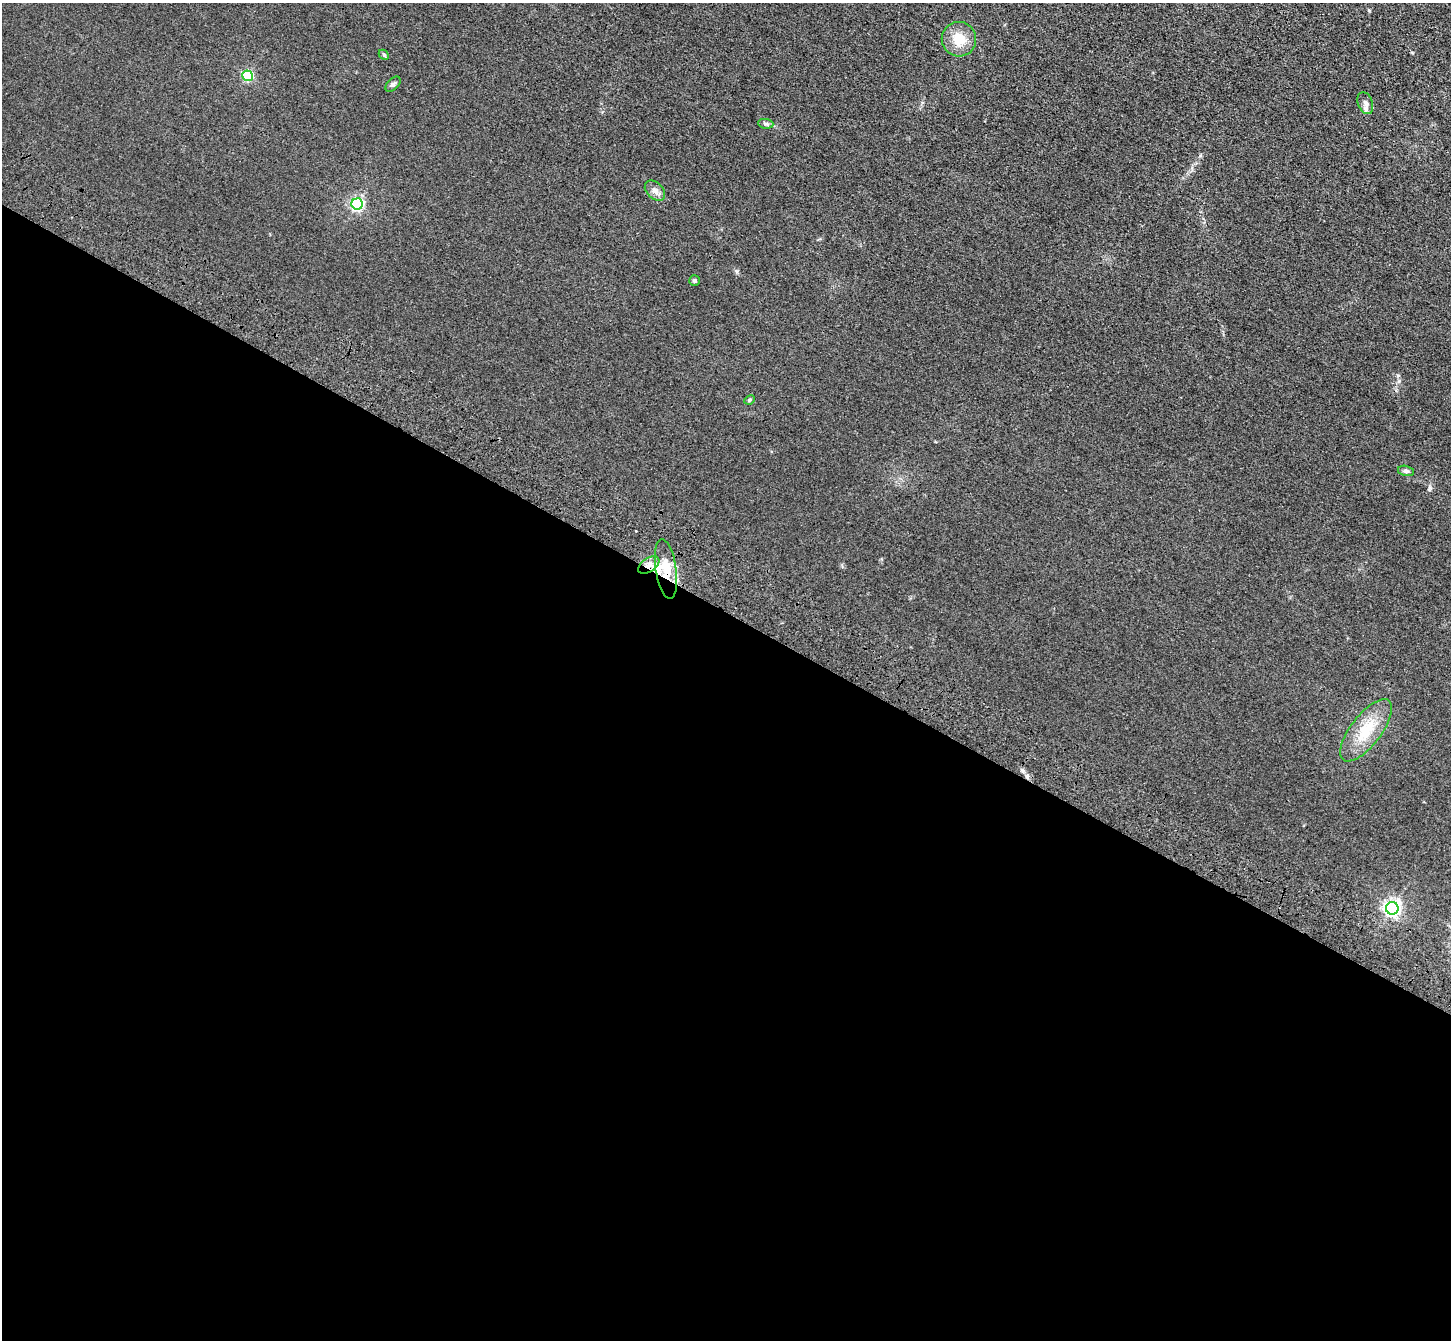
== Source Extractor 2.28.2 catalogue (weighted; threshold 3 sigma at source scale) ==
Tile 14 of 4 x 4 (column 2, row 4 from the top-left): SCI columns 1523-2971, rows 393-1730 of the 5943 x 6001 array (HDU 1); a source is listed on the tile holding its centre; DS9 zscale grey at full resolution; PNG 1453 x 1342 px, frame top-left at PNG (2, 3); each listed source drawn as its Kron ellipse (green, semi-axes under 4 px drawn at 4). Shown black and unused: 55% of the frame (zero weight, under 3 of 4 exposures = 6% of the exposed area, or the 3 px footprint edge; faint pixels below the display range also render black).
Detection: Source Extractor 2.28.2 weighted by HDU 2 'WHT'; one run over the whole footprint, this tile lists its part. Background 0.0196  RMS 0.0052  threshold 0.0234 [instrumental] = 3 sigma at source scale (4.5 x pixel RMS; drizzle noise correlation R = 1.50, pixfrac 1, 0.05/0.05 arcsec/px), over >= 5 px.
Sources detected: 17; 1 cosmic-ray / hot-pixel residue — neither listed nor drawn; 1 inside a brighter listed object's ellipse — not listed separately; the other 15 listed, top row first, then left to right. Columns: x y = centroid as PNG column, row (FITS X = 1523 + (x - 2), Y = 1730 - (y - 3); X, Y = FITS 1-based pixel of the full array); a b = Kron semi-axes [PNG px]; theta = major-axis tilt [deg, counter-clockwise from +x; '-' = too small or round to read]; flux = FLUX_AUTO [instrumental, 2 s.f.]
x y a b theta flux
959 39 17 17 - 9.6
384 55 6 4 -46 0.67
248 76 5 5 - 51
393 84 9 5 46 1.2
1365 103 11 7 -69 2.3
766 124 8 5 -6 1.1
655 191 12 8 -44 2.6
357 204 6 5 - 89
694 281 5 5 - 0.82
750 400 5 4 - 0.73
1406 471 8 5 -15 1.2
649 565 12 6 34 3.6
666 569 30 10 -81 9.9
1366 730 37 15 52 17
1392 908 6 6 - 160
Overlapping masked pixels (flux is a lower limit): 2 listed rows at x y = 649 565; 666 569
Unlisted compact peaks at least as high as the median listed source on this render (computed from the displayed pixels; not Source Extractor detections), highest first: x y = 1398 375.